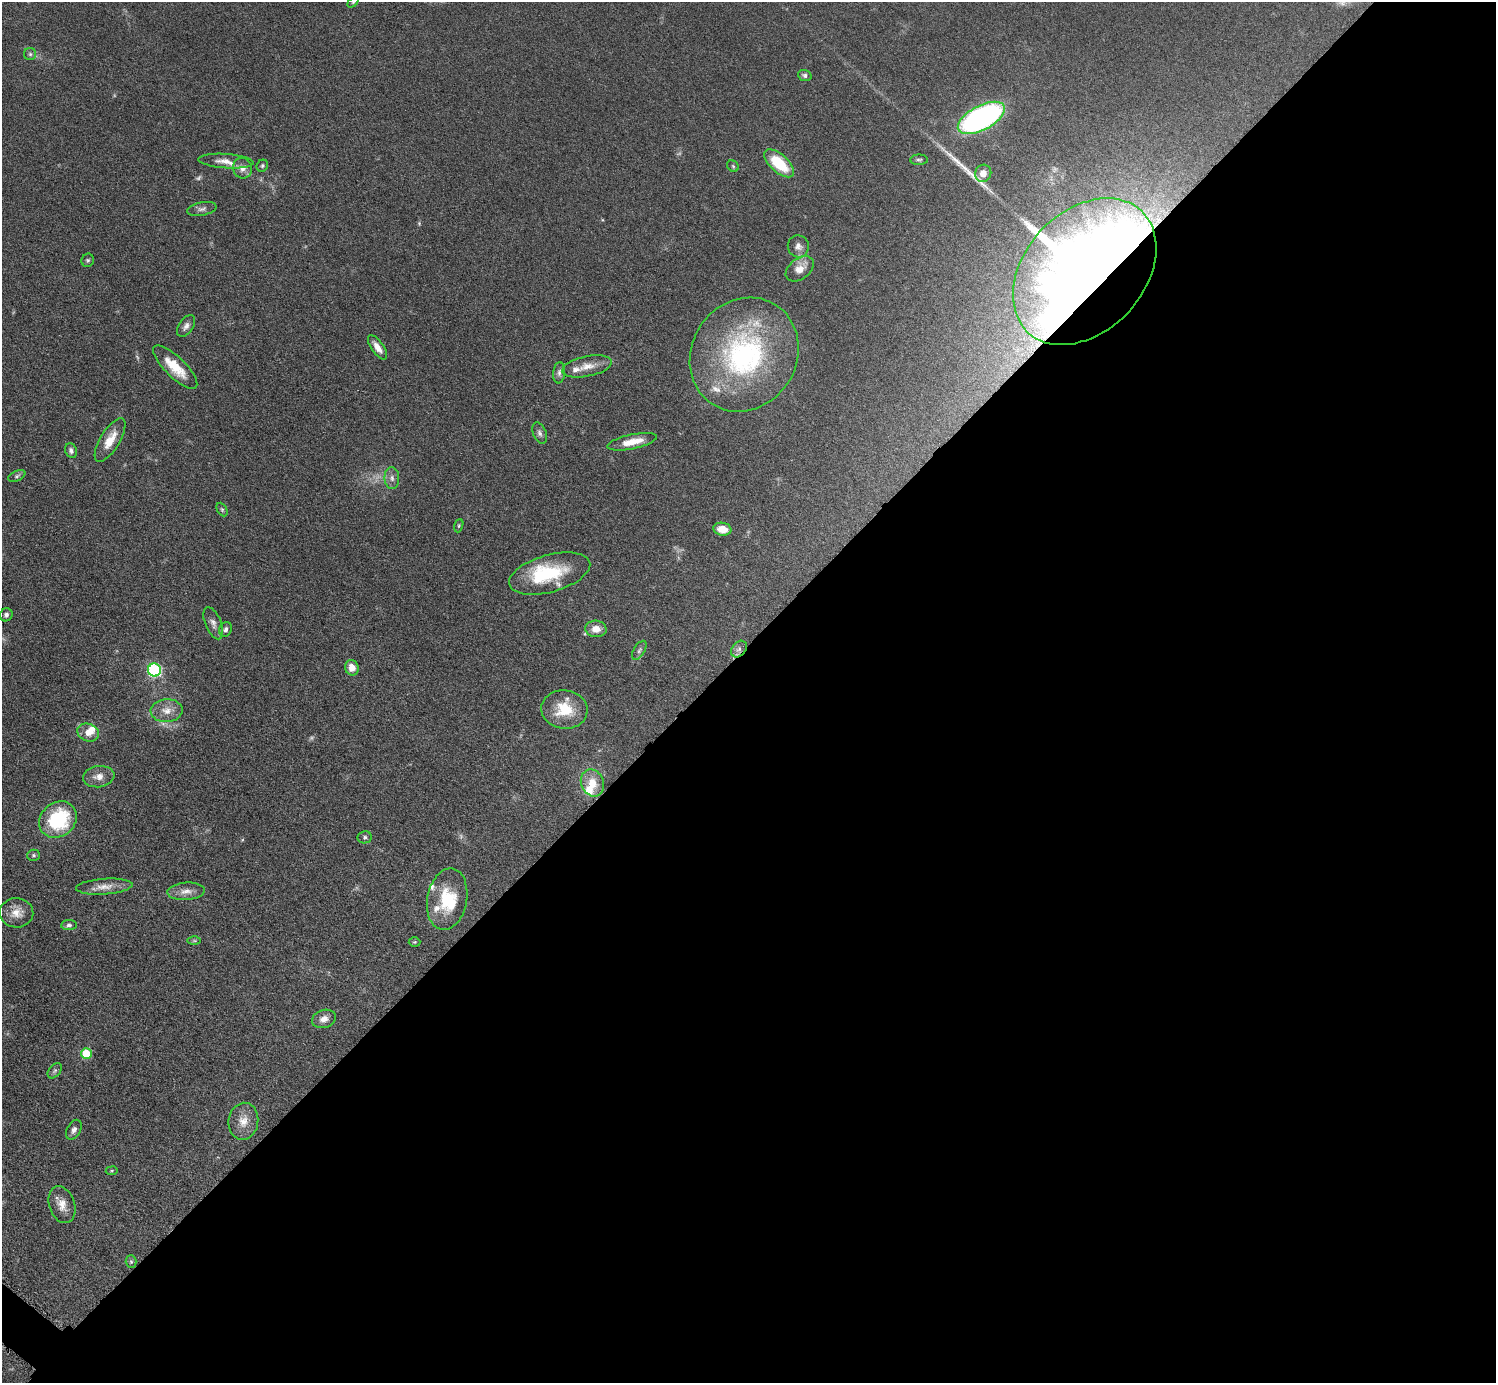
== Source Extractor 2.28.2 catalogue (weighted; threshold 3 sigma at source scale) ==
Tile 12 of 4 x 4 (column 4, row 3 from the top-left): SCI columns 4486-5979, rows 1683-3063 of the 5982 x 5984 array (HDU 1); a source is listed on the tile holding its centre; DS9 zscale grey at full resolution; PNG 1498 x 1385 px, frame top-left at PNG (2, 2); each listed source drawn as its Kron ellipse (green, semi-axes under 4 px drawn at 4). Shown black and unused: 53% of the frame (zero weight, under 6 of 12 exposures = <1% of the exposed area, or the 3 px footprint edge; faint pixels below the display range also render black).
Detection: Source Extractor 2.28.2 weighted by HDU 2 'WHT'; one run over the whole footprint, this tile lists its part. Background 0.0392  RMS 0.0038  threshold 0.0157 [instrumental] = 3 sigma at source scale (4.09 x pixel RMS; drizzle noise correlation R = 1.36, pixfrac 0.8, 0.05/0.05 arcsec/px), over >= 5 px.
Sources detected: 80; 6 too faint to see at this stretch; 1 inside a brighter object's white glare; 1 long thin detection or spike segment (spike, bleed or trail) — neither listed nor drawn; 9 inside a brighter listed object's ellipse — not listed separately; the other 63 listed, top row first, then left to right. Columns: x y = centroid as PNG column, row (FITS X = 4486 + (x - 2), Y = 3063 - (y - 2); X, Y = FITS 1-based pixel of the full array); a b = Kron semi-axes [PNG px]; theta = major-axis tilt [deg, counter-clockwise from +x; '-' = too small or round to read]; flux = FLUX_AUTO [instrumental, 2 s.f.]
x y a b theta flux
353 2 6 4 45 0.46
30 54 6 6 - 0.86
805 75 7 5 -20 0.93
981 118 26 12 28 110
919 160 9 5 0 0.75
226 161 27 7 -4 3.8
779 163 18 9 -42 15
262 166 6 5 - 0.6
733 166 6 5 - 0.63
242 168 10 9 - 2.4
983 173 9 8 - 4.2
202 209 15 6 11 1.5
798 246 11 10 - 2.1
88 260 7 6 - 0.71
800 269 16 10 37 4.1
1085 272 83 60 47 660
186 326 12 7 56 1.7
378 347 14 6 -55 3.1
744 355 59 52 56 75
587 366 25 10 12 4.8
175 367 29 10 -44 9.3
559 373 11 6 84 1.3
540 433 11 6 -69 1.3
110 440 25 9 59 6.6
632 442 25 7 12 6
71 451 7 5 -68 1.1
17 476 9 5 25 0.8
392 478 11 7 -88 1.8
222 510 7 5 -63 0.62
459 526 7 4 71 0.5
722 529 9 6 -8 4.7
550 573 42 18 15 21
6 615 6 6 - 1
213 623 17 8 -68 2.1
226 629 7 6 - 1.1
596 629 10 8 -4 3.5
739 649 9 6 50 1.5
639 650 10 5 58 1.1
352 668 8 6 -71 3.3
154 670 6 6 - 52
564 709 23 19 -6 11
167 711 16 11 3 4.1
88 732 11 8 -22 3.3
99 777 16 10 8 3.2
592 783 14 11 -67 6
58 820 20 17 41 27
365 837 7 6 - 0.8
33 855 6 5 - 0.7
104 887 28 8 4 4.2
186 891 19 8 3 3.2
447 899 31 20 79 16
16 913 17 14 -2 4.4
69 925 7 5 7 0.83
194 941 6 4 -1 0.52
415 942 6 5 - 0.46
324 1019 12 9 18 2.6
86 1054 5 5 - 14
55 1071 8 5 51 0.8
243 1121 18 15 81 5
74 1130 10 6 61 1.6
112 1171 6 3 8 0.41
62 1205 19 12 -71 4.4
131 1262 6 5 - 0.61
Overlapping masked pixels (flux is a lower limit): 2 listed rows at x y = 1085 272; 739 649
Isophote crosses this tile's border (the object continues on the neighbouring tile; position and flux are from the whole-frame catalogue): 1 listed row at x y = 353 2